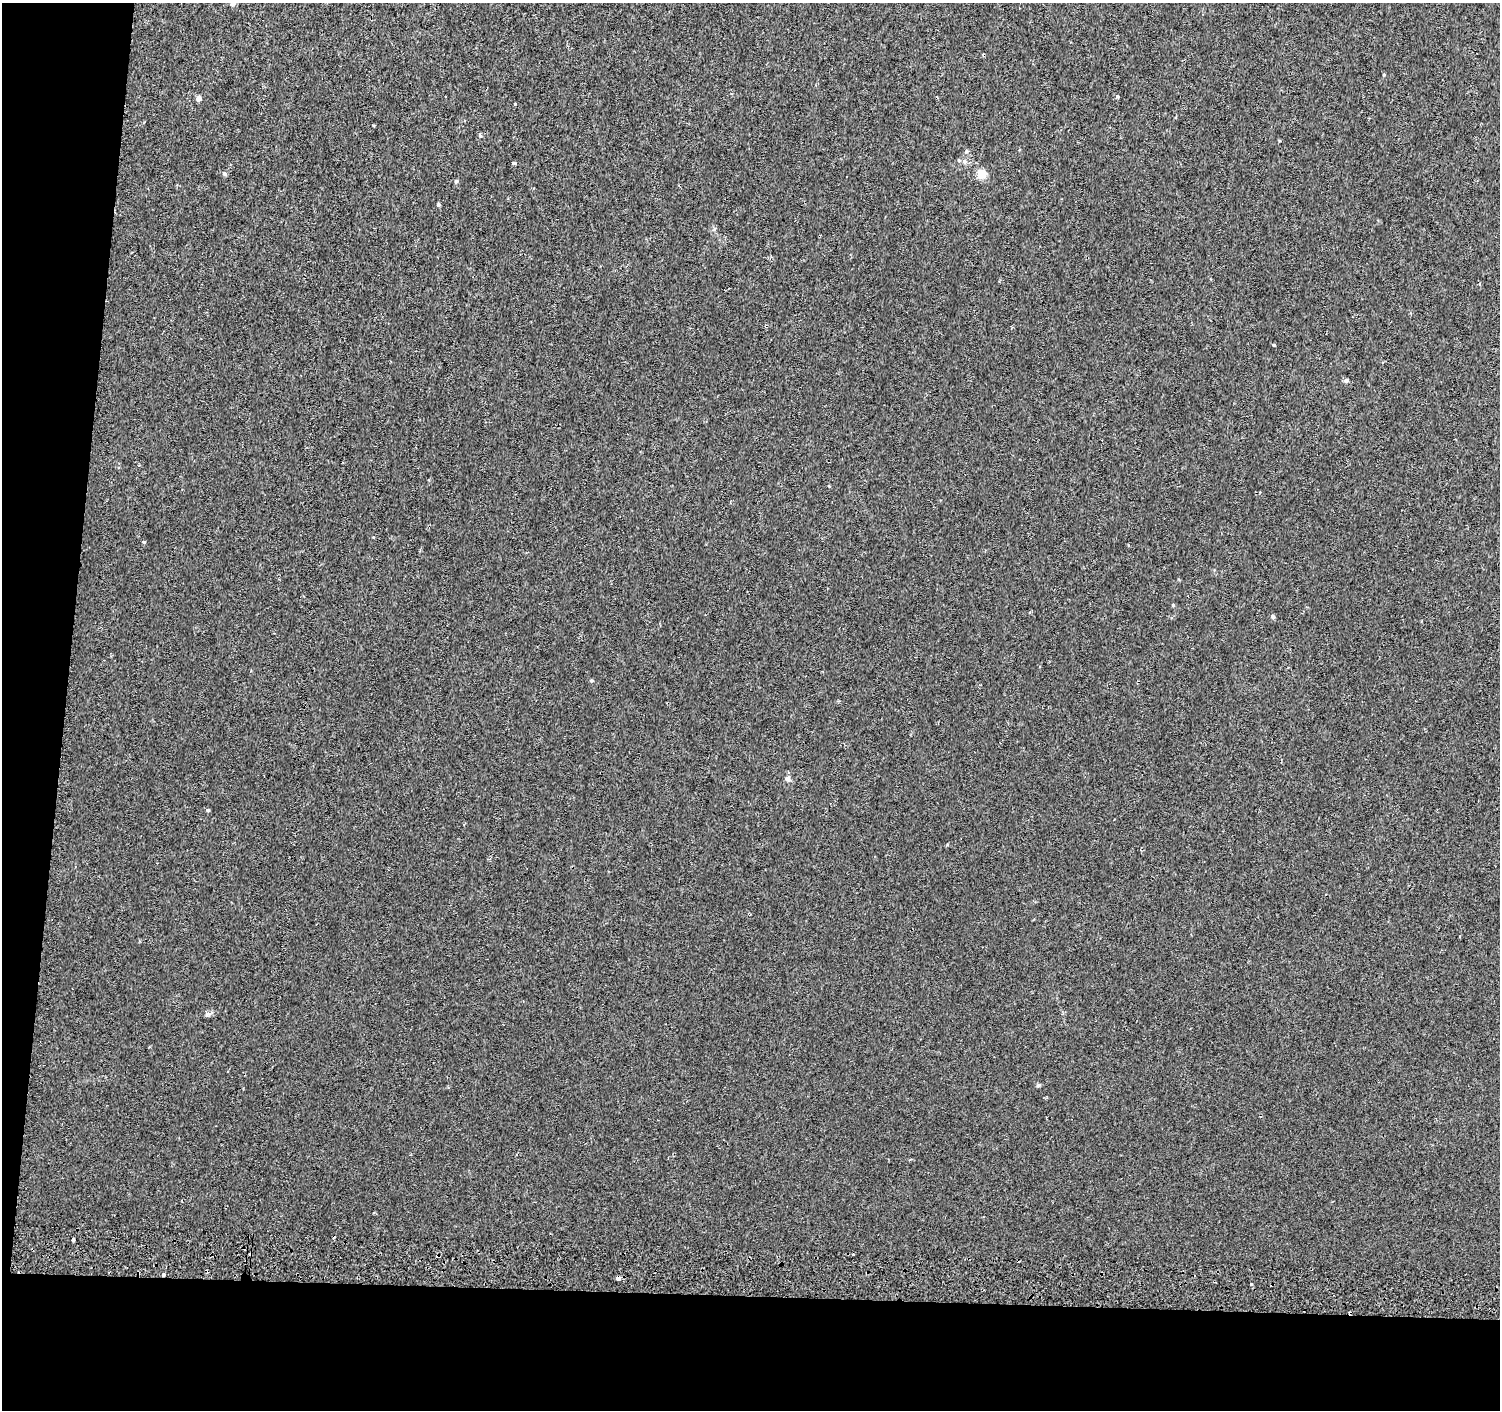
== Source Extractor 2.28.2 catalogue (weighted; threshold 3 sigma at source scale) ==
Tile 7 of 3 x 3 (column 1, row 3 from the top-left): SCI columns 5-1502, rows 276-1683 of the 4511 x 4830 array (HDU 1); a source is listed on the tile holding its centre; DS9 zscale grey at full resolution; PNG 1502 x 1412 px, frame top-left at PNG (2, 3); no overlay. Shown black and unused: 12% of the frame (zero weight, under 2 of 3 exposures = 3% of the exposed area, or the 3 px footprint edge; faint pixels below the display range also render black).
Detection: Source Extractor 2.28.2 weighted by HDU 2 'WHT'; one run over the whole footprint, this tile lists its part. Background 0.00209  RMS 0.0036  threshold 0.0164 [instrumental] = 3 sigma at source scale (4.5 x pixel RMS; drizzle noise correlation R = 1.50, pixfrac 1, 0.0396/0.0396 arcsec/px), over >= 5 px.
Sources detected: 31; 5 cosmic-ray / hot-pixel residue — not listed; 1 inside a brighter listed object's ellipse — not listed separately; the other 25 listed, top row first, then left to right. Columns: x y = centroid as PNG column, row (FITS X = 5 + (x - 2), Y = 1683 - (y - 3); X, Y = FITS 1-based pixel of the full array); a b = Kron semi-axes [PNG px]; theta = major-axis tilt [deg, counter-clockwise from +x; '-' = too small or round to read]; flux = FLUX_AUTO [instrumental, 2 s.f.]
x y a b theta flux
233 4 6 5 - 1.2
1117 97 5 5 - 0.46
198 99 4 4 - 2.9
515 104 4 2 - 0.24
480 136 5 4 - 0.45
966 151 6 5 - 0.6
964 161 7 6 - 1.1
514 163 4 3 - 0.54
224 174 5 5 - 0.79
981 174 5 5 - 14
456 181 5 4 - 0.68
438 205 4 3 - 0.75
1346 380 5 4 - 1.1
144 542 4 3 - 0.35
1173 605 4 4 - 0.31
1273 617 5 5 - 0.71
591 681 5 4 - 0.46
787 779 7 6 - 1.1
208 810 4 4 - 0.47
207 1014 8 6 45 0.85
1038 1085 6 4 1 0.49
910 1159 4 3 - 0.42
73 1239 4 3 - 2.3
163 1275 3 3 - 3.6
1251 1284 3 3 - 1.4
Overlapping masked pixels (flux is a lower limit): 1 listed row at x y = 163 1275
Isophote crosses this tile's border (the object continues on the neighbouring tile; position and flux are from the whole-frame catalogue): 1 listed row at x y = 233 4
Unlisted compact peaks at least as high as the median listed source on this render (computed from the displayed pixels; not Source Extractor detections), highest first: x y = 1274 345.